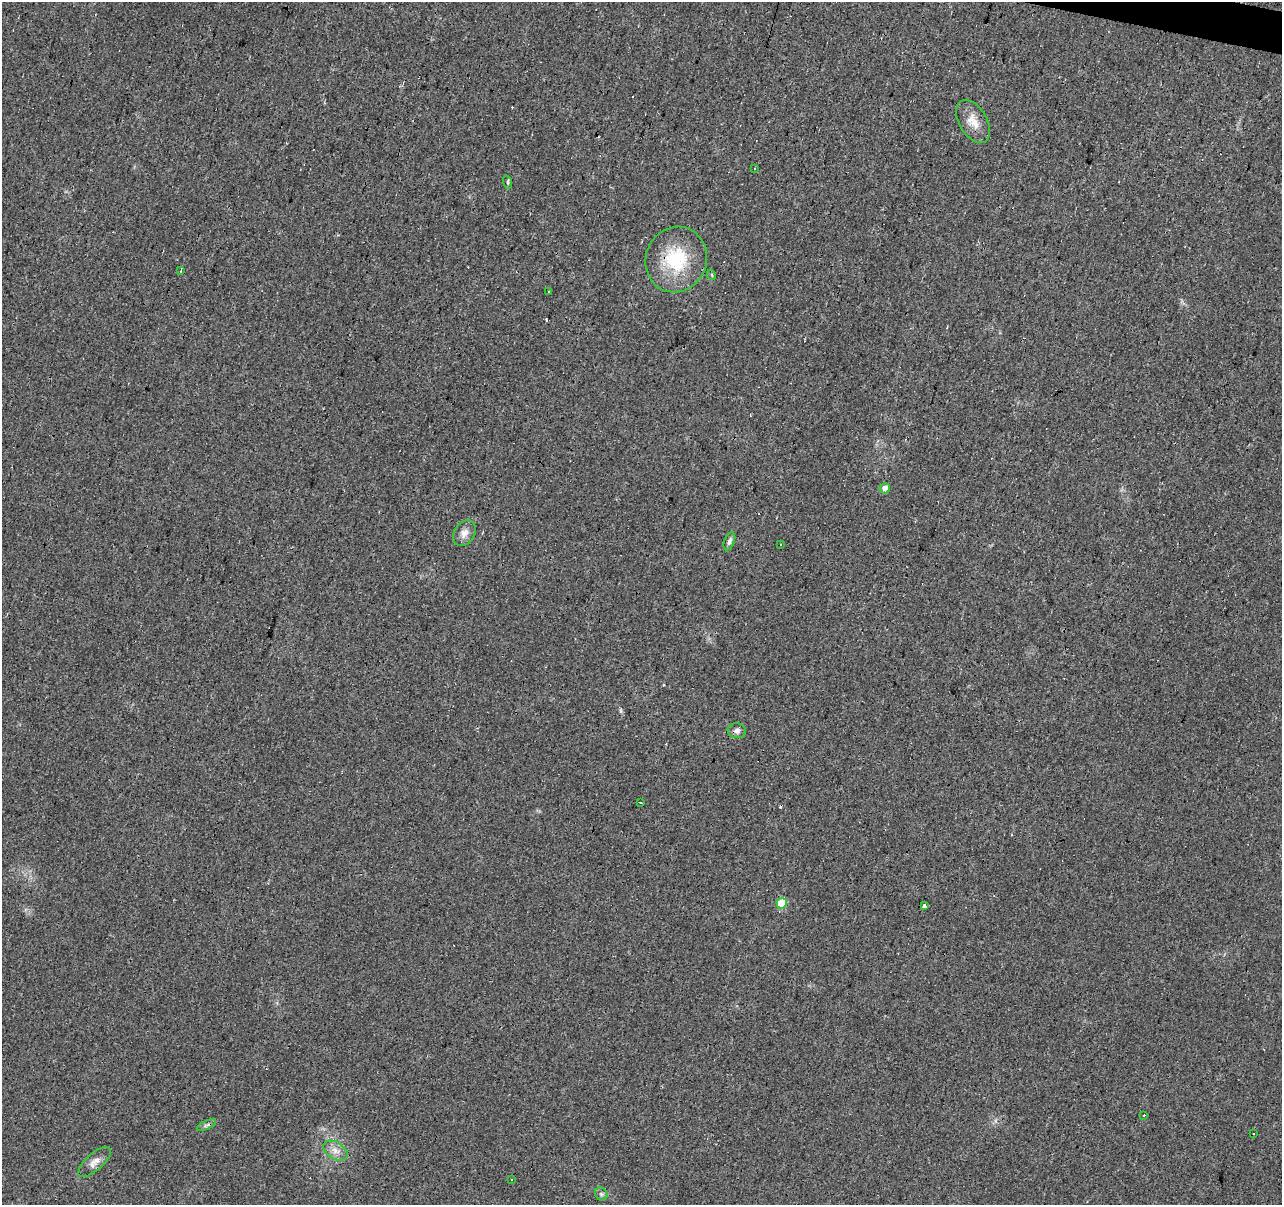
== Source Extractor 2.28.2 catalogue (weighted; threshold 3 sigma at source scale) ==
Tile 10 of 4 x 4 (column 2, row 3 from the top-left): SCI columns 1285-2564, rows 1482-2684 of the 5124 x 5307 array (HDU 1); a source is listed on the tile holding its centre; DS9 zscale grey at full resolution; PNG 1284 x 1207 px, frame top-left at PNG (2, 2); each listed source drawn as its Kron ellipse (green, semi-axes under 4 px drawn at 4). Shown black and unused: <1% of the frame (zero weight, under 2 of 3 exposures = <1% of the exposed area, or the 3 px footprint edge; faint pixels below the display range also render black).
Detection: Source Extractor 2.28.2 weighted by HDU 2 'WHT'; one run over the whole footprint, this tile lists its part. Background 0.0329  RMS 0.0062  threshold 0.0278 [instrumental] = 3 sigma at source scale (4.5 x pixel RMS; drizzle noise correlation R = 1.50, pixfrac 1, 0.0396/0.0396 arcsec/px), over >= 5 px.
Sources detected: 33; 11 cosmic-ray / hot-pixel residue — neither listed nor drawn; the other 22 listed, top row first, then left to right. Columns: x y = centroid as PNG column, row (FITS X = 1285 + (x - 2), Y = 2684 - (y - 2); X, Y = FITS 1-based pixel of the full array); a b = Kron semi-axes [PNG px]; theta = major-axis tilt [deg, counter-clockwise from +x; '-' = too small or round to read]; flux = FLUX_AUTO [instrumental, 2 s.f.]
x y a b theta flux
973 121 23 14 -59 9
755 168 3 2 - 1.5
508 182 7 3 -73 1
676 260 33 30 68 37
181 271 3 3 - 0.64
712 275 5 3 - 0.51
549 291 3 3 - 1
885 488 5 5 - 3.5
464 533 14 10 58 4.5
729 541 9 5 69 2
780 544 3 2 - 0.57
737 731 9 7 -7 2.4
641 803 3 2 - 0.55
782 903 5 5 - 22
924 906 4 3 - 6.3
1144 1116 3 2 - 0.87
207 1125 10 4 26 1.6
1253 1134 3 2 - 0.81
335 1151 13 8 -32 4.7
95 1162 20 8 41 4.6
512 1180 3 2 - 0.65
601 1194 7 5 -46 1.3
Overlapping masked pixels (flux is a lower limit): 1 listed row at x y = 676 260